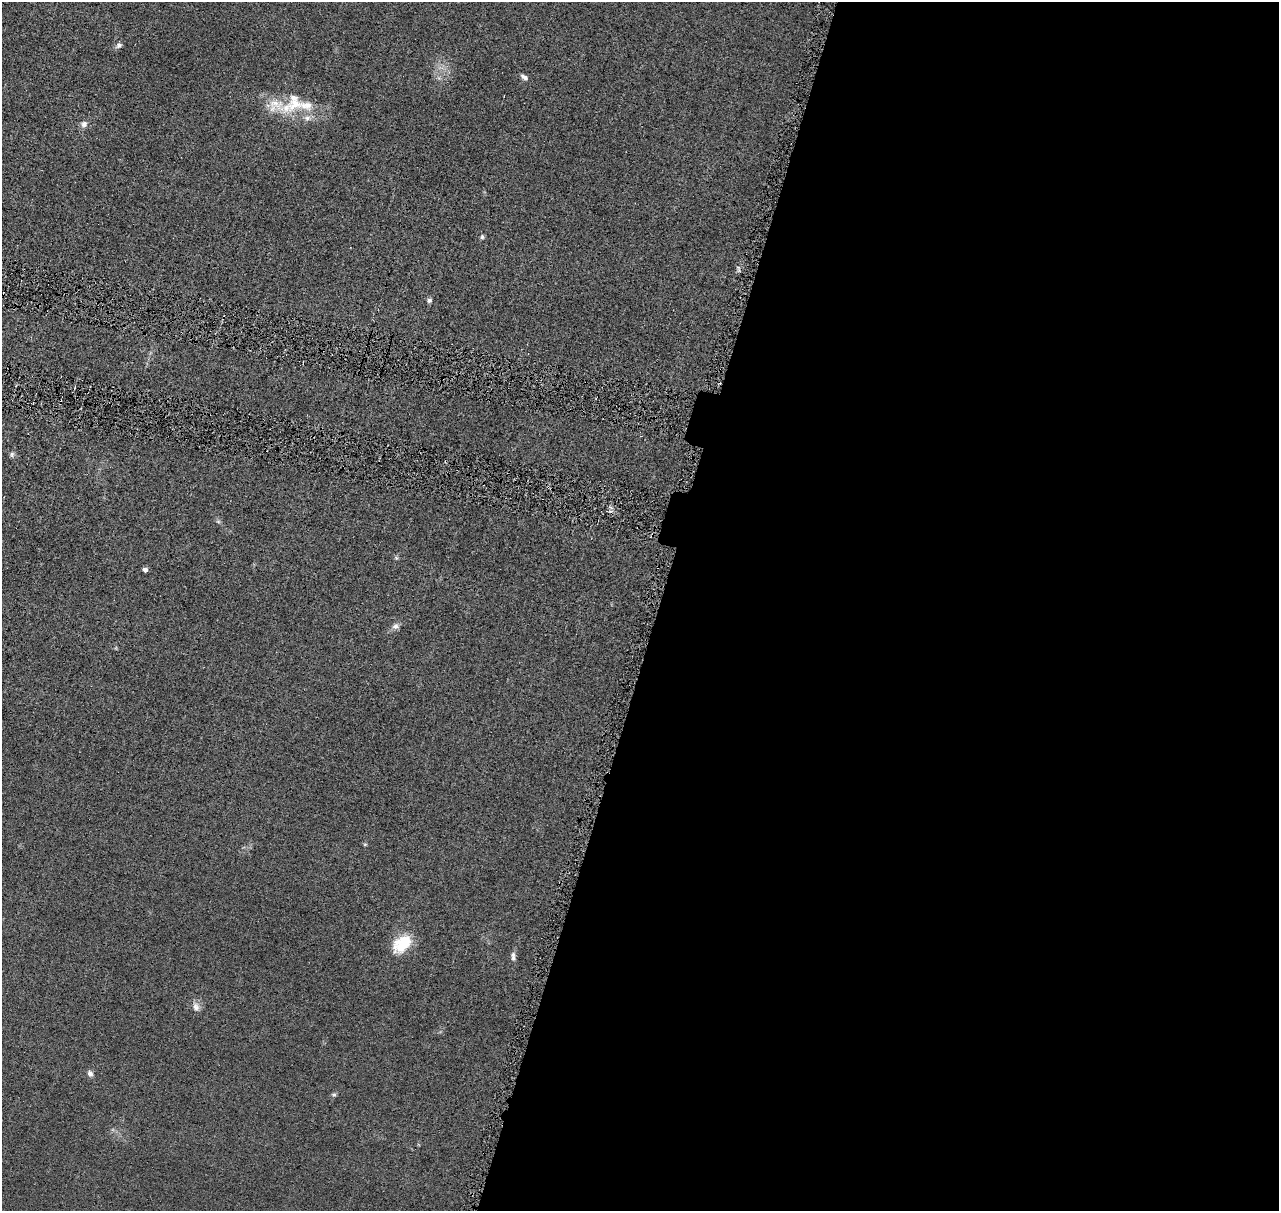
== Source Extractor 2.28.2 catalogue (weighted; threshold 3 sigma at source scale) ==
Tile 12 of 4 x 4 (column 4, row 3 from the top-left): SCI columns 3847-5123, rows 1462-2670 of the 5140 x 5218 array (HDU 1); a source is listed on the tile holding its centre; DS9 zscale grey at full resolution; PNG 1281 x 1213 px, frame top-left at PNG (2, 2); no overlay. Shown black and unused: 49% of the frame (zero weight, under 4 of 8 exposures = <1% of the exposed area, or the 3 px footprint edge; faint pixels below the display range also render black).
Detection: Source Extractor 2.28.2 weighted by HDU 2 'WHT'; one run over the whole footprint, this tile lists its part. Background 0.0119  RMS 0.0042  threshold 0.0172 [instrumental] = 3 sigma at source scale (4.09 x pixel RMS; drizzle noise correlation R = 1.36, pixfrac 0.8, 0.05/0.05 arcsec/px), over >= 5 px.
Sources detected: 24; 1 cosmic-ray / hot-pixel residue — not listed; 4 inside a brighter listed object's ellipse — not listed separately; the other 19 listed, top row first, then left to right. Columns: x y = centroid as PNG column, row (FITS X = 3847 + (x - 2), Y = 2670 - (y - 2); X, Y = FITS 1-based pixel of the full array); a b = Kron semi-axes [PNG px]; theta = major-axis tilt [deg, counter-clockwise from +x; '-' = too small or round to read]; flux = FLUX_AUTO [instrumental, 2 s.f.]
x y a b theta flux
119 45 8 6 37 1.4
524 77 11 6 -40 1.4
276 105 31 21 -18 11
306 105 27 14 -5 8.5
84 124 9 8 - 1.8
482 237 6 5 - 0.75
738 268 9 3 -68 0.65
429 300 6 6 - 0.97
12 454 8 6 68 1
218 521 6 5 - 0.67
396 558 6 5 - 0.62
145 570 4 4 - 2.2
396 626 9 8 - 1.6
365 844 5 4 - 0.47
402 944 27 17 41 12
513 956 13 6 -84 1.5
196 1007 13 10 -75 2.5
90 1074 8 6 -65 1.6
334 1095 6 5 - 0.73